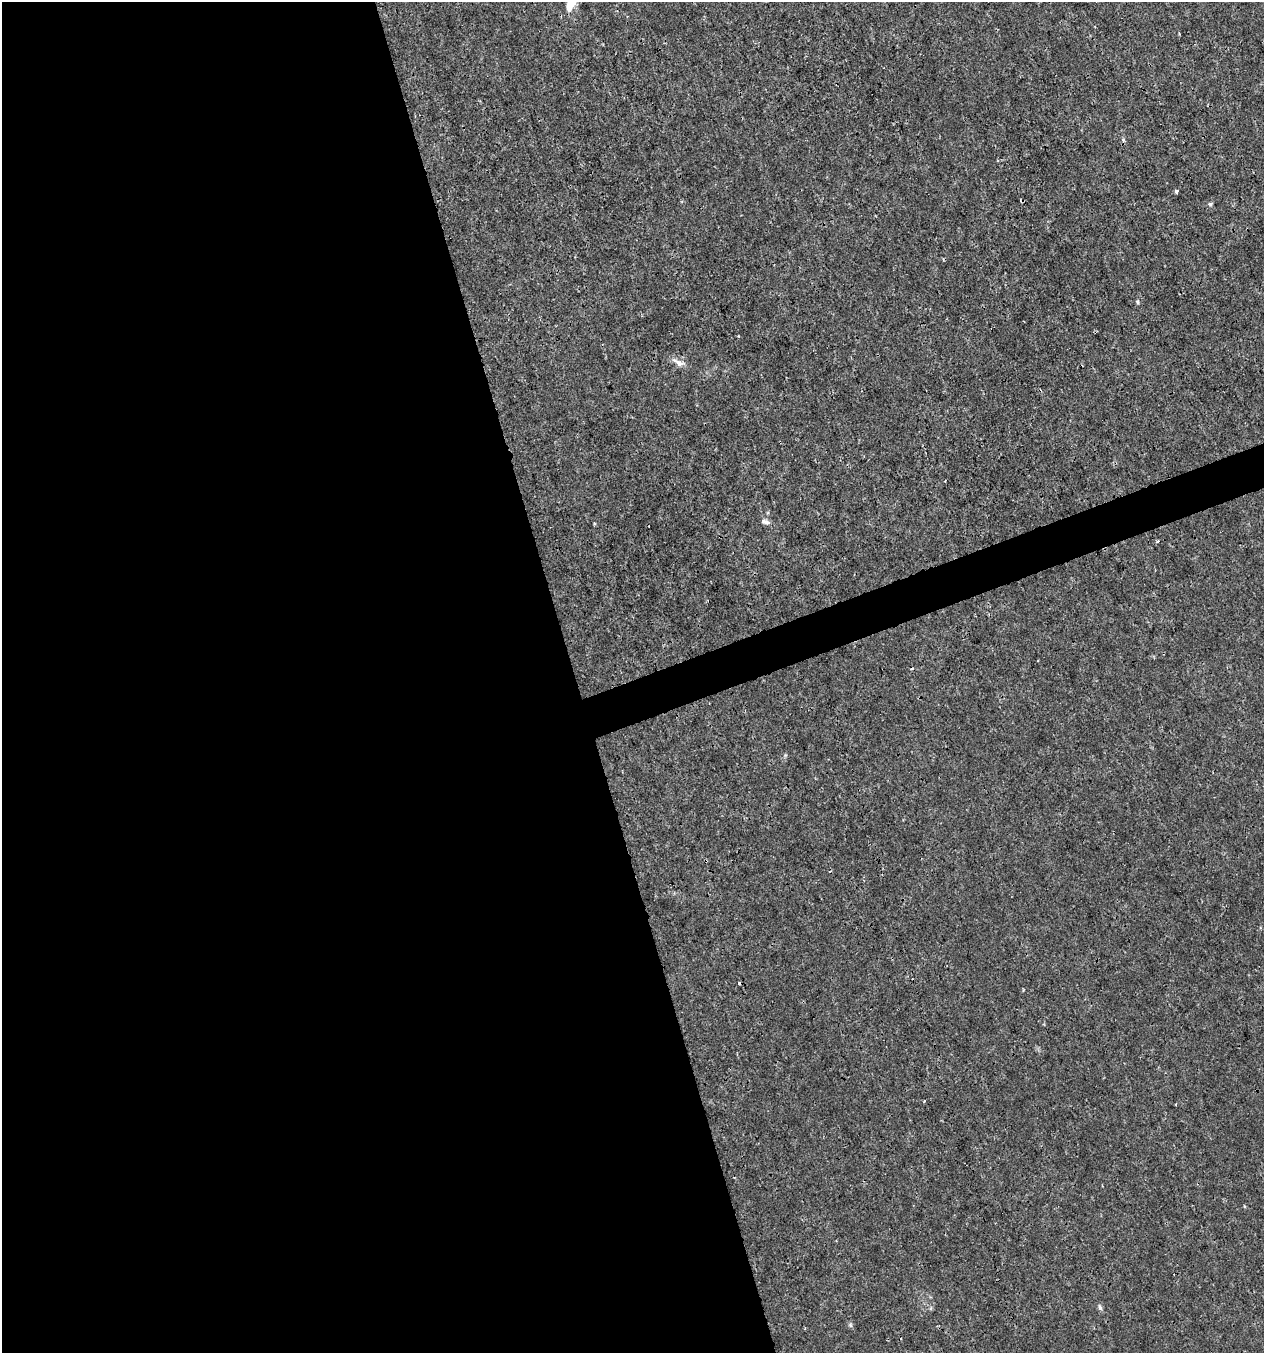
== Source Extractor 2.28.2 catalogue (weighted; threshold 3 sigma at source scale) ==
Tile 9 of 4 x 4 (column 1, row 3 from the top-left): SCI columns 121-1382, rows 1353-2703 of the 5236 x 5408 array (HDU 1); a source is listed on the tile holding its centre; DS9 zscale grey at full resolution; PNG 1266 x 1355 px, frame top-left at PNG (2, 2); no overlay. Shown black and unused: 47% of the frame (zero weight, under 3 of 4 exposures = <1% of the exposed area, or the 3 px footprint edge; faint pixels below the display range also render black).
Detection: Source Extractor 2.28.2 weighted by HDU 2 'WHT'; one run over the whole footprint, this tile lists its part. Background 6.55e-04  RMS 8.6e-04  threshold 0.00388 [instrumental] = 3 sigma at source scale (4.5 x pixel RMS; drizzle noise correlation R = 1.50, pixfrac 1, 0.0396/0.0396 arcsec/px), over >= 5 px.
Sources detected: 13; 2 cosmic-ray / hot-pixel residue — not listed; the other 11 listed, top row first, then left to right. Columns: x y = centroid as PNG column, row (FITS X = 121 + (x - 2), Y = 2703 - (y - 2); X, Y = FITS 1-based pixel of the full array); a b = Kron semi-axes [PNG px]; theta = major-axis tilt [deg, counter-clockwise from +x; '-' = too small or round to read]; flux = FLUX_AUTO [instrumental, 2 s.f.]
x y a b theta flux
571 4 19 9 57 1.3
1123 140 5 4 - 0.15
1176 191 3 3 - 0.28
1210 204 6 5 - 0.13
1137 302 6 4 -89 0.11
679 363 15 7 -12 0.53
765 521 11 6 -15 0.33
1158 541 4 3 - 0.093
1244 1206 4 3 - 0.085
1100 1307 9 4 -66 0.2
850 1325 7 4 -88 0.14
Isophote crosses this tile's border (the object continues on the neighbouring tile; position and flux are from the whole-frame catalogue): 1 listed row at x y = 571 4